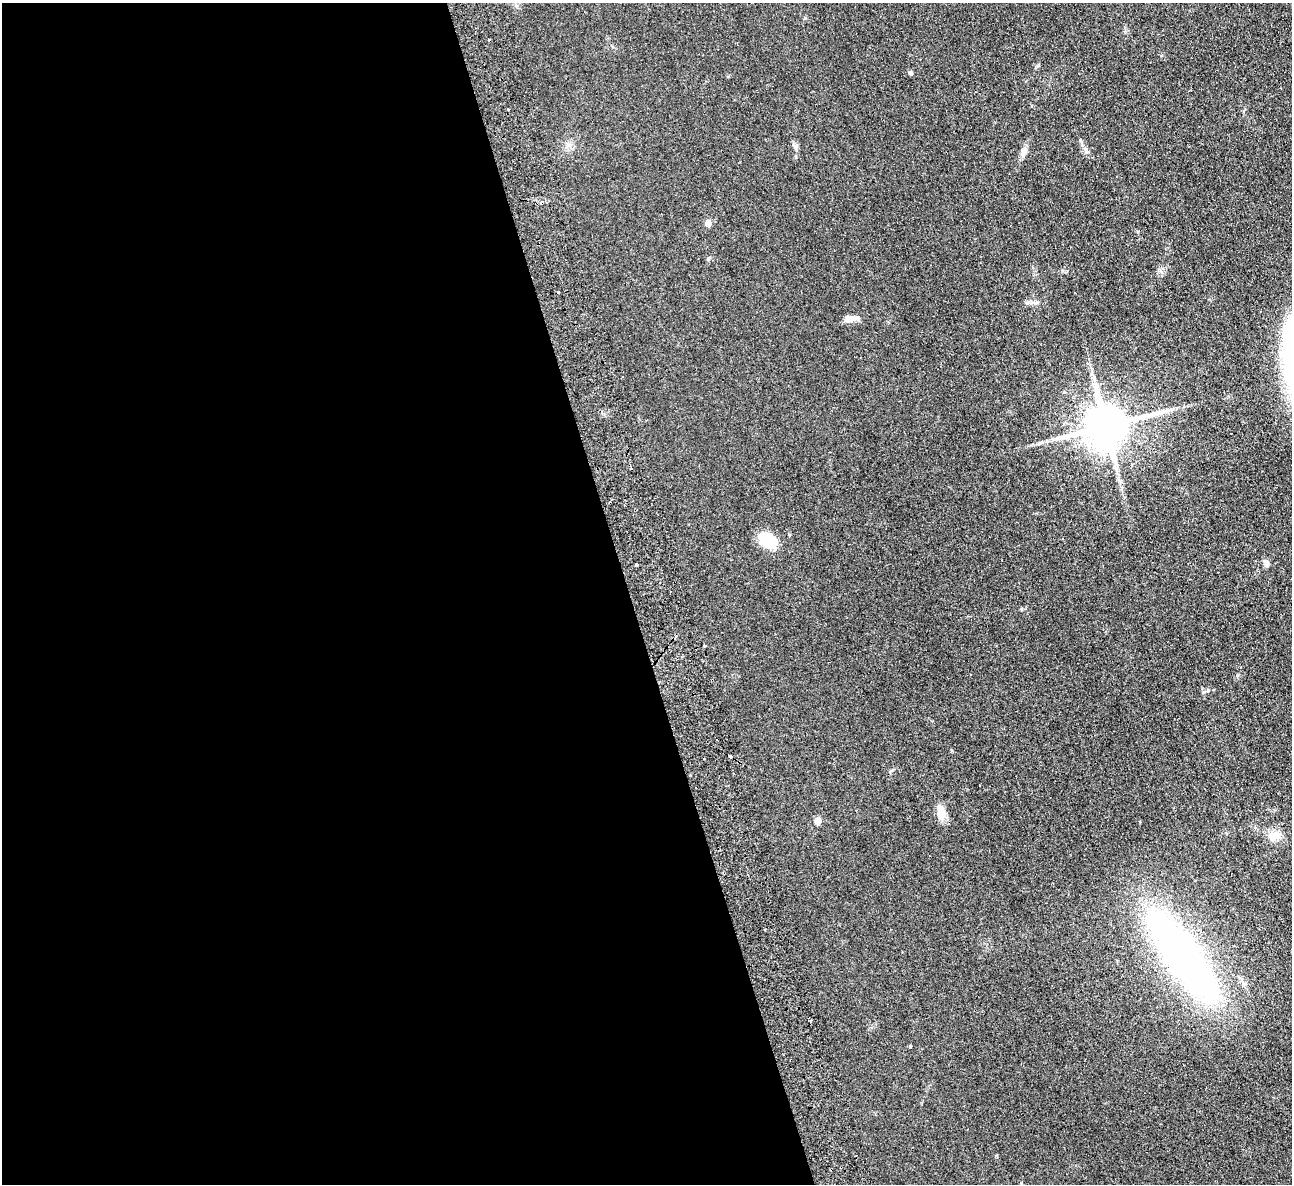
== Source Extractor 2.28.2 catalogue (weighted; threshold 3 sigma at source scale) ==
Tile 9 of 4 x 4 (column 1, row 3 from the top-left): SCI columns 56-1345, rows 1466-2647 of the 5272 x 5176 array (HDU 1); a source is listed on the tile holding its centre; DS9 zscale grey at full resolution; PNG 1294 x 1186 px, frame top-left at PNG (2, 3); no overlay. Shown black and unused: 49% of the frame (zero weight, under 2 of 3 exposures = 3% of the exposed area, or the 3 px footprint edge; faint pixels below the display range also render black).
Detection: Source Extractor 2.28.2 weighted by HDU 2 'WHT'; one run over the whole footprint, this tile lists its part. Background 0.0624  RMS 0.0095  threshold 0.0429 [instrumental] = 3 sigma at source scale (4.5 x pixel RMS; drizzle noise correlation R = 1.50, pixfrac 1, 0.05/0.05 arcsec/px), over >= 5 px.
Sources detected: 24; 1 inside a brighter object's white glare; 2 cosmic-ray / hot-pixel residue — not listed; the other 21 listed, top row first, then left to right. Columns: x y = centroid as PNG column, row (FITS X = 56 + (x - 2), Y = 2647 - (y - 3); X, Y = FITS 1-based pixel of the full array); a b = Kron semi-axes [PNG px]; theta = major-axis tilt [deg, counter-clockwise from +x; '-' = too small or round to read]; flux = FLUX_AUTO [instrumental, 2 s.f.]
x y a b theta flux
488 39 3 3 - 2.6
910 73 6 4 -4 1.5
508 109 2 2 - 1.1
795 147 8 4 -44 2
1023 152 13 7 74 4.6
708 223 5 5 - 11
708 259 6 5 - 1.4
558 292 3 3 - 2.5
850 319 17 8 10 6.3
1106 426 13 11 16 3600
767 540 20 13 -35 28
637 564 3 2 - 1.4
1266 564 9 6 -86 3.6
704 646 3 3 - 3.9
704 758 3 3 - 1.9
940 810 18 8 -73 10
818 821 5 5 - 12
1273 836 17 14 19 11
765 929 3 2 - 0.81
1182 956 60 18 -55 670
910 1046 3 3 - 3.2
Unlisted compact peaks at least as high as the median listed source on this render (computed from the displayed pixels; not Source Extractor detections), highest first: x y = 805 18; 1021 609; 1204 692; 1086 150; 1080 140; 891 771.